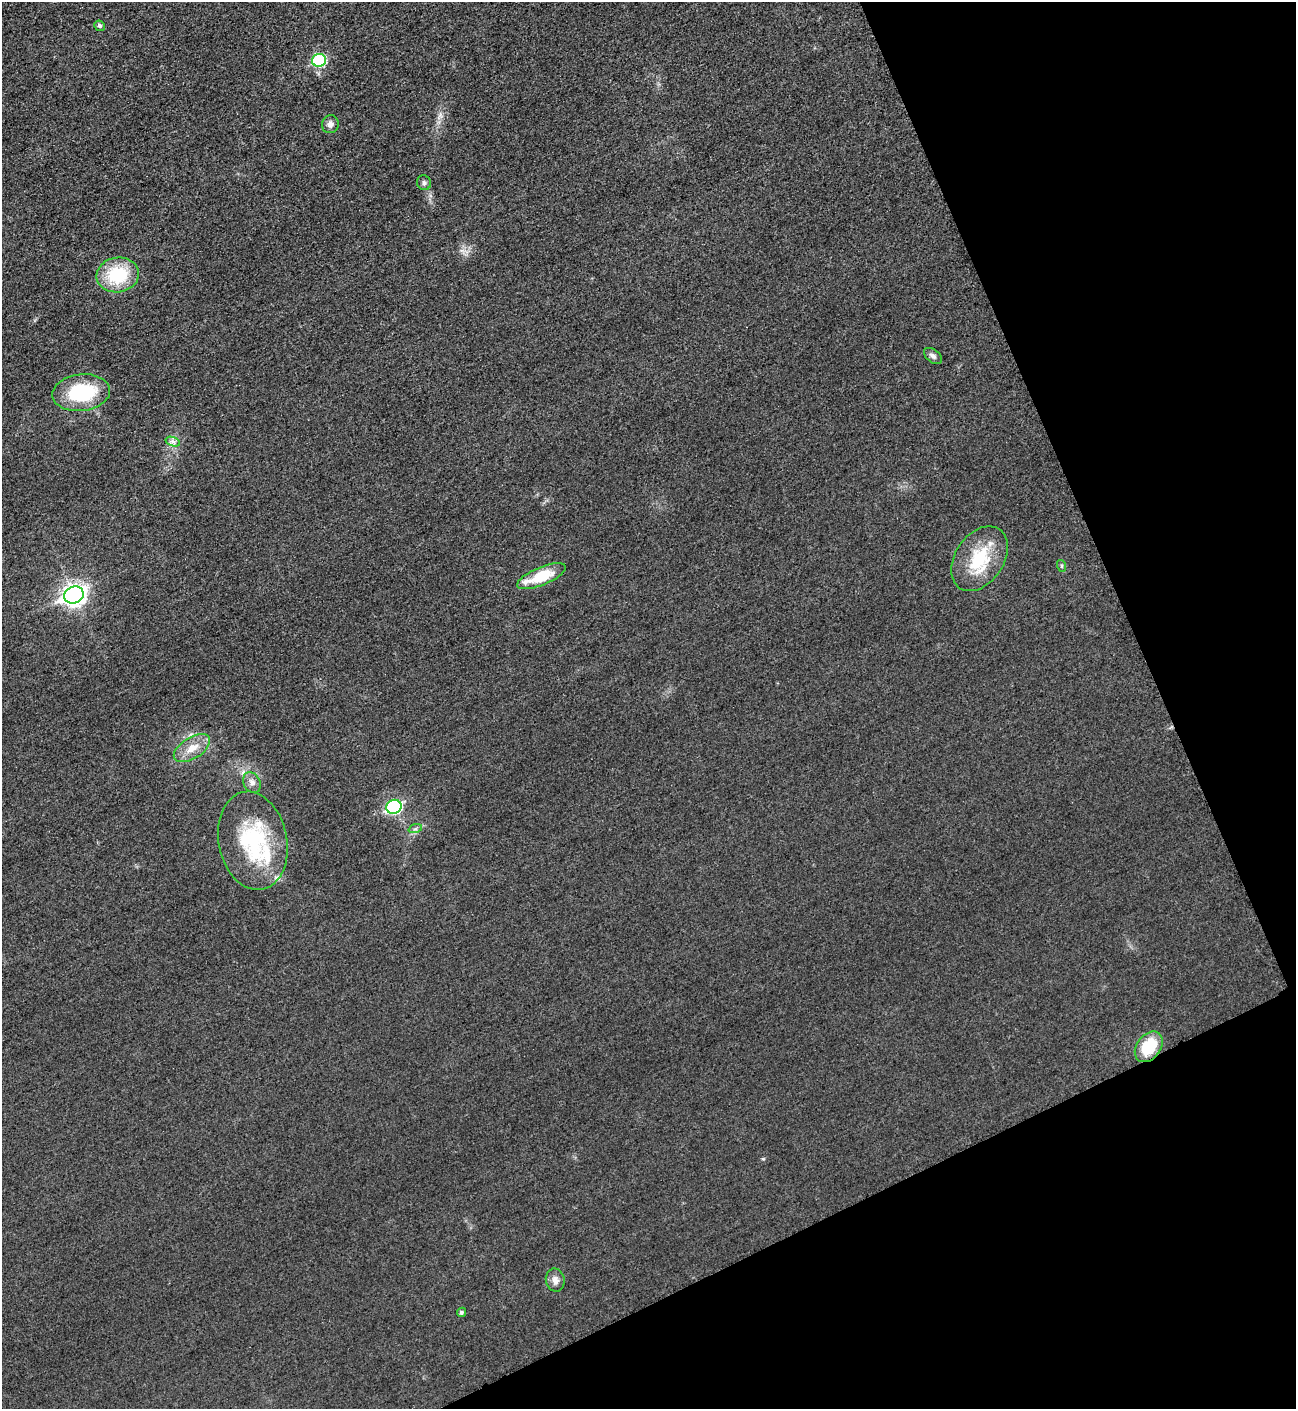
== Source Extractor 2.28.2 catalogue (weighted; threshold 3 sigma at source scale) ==
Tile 12 of 4 x 4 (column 4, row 3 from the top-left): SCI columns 4182-5475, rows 1420-2826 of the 5640 x 5651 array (HDU 1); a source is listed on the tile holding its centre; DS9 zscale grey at full resolution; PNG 1298 x 1411 px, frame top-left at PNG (2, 2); each listed source drawn as its Kron ellipse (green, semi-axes under 4 px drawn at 4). Shown black and unused: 22% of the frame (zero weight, under 3 of 5 exposures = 1% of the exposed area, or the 3 px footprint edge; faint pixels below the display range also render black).
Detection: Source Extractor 2.28.2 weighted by HDU 2 'WHT'; one run over the whole footprint, this tile lists its part. Background 0.0189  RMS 0.005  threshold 0.0227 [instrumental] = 3 sigma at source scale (4.5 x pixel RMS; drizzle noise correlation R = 1.50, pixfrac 1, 0.05/0.05 arcsec/px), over >= 5 px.
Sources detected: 22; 2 inside a brighter listed object's ellipse — not listed separately; the other 20 listed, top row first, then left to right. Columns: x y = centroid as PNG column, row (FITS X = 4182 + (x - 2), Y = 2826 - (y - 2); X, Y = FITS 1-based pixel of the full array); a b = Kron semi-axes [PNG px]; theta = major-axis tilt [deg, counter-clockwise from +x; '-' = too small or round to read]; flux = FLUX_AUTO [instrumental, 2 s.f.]
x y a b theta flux
99 26 5 5 - 1.3
319 60 7 6 - 42
330 124 9 8 - 2.3
424 183 7 7 - 1.4
118 275 21 17 9 27
933 356 10 6 -38 1.9
81 393 29 18 6 36
173 442 7 4 -19 1.5
979 559 35 24 56 25
1062 566 6 4 -71 0.66
541 576 26 9 22 18
74 595 10 8 24 300
192 748 20 10 32 8
252 782 11 8 -61 2.8
394 807 8 7 - 73
415 829 7 4 18 1.1
253 841 50 34 -79 49
1149 1047 17 12 52 19
555 1280 11 9 -77 3.1
461 1312 5 4 - 1.1
Unlisted compact peaks at least as high as the median listed source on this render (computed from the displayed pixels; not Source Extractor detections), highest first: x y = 763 1159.